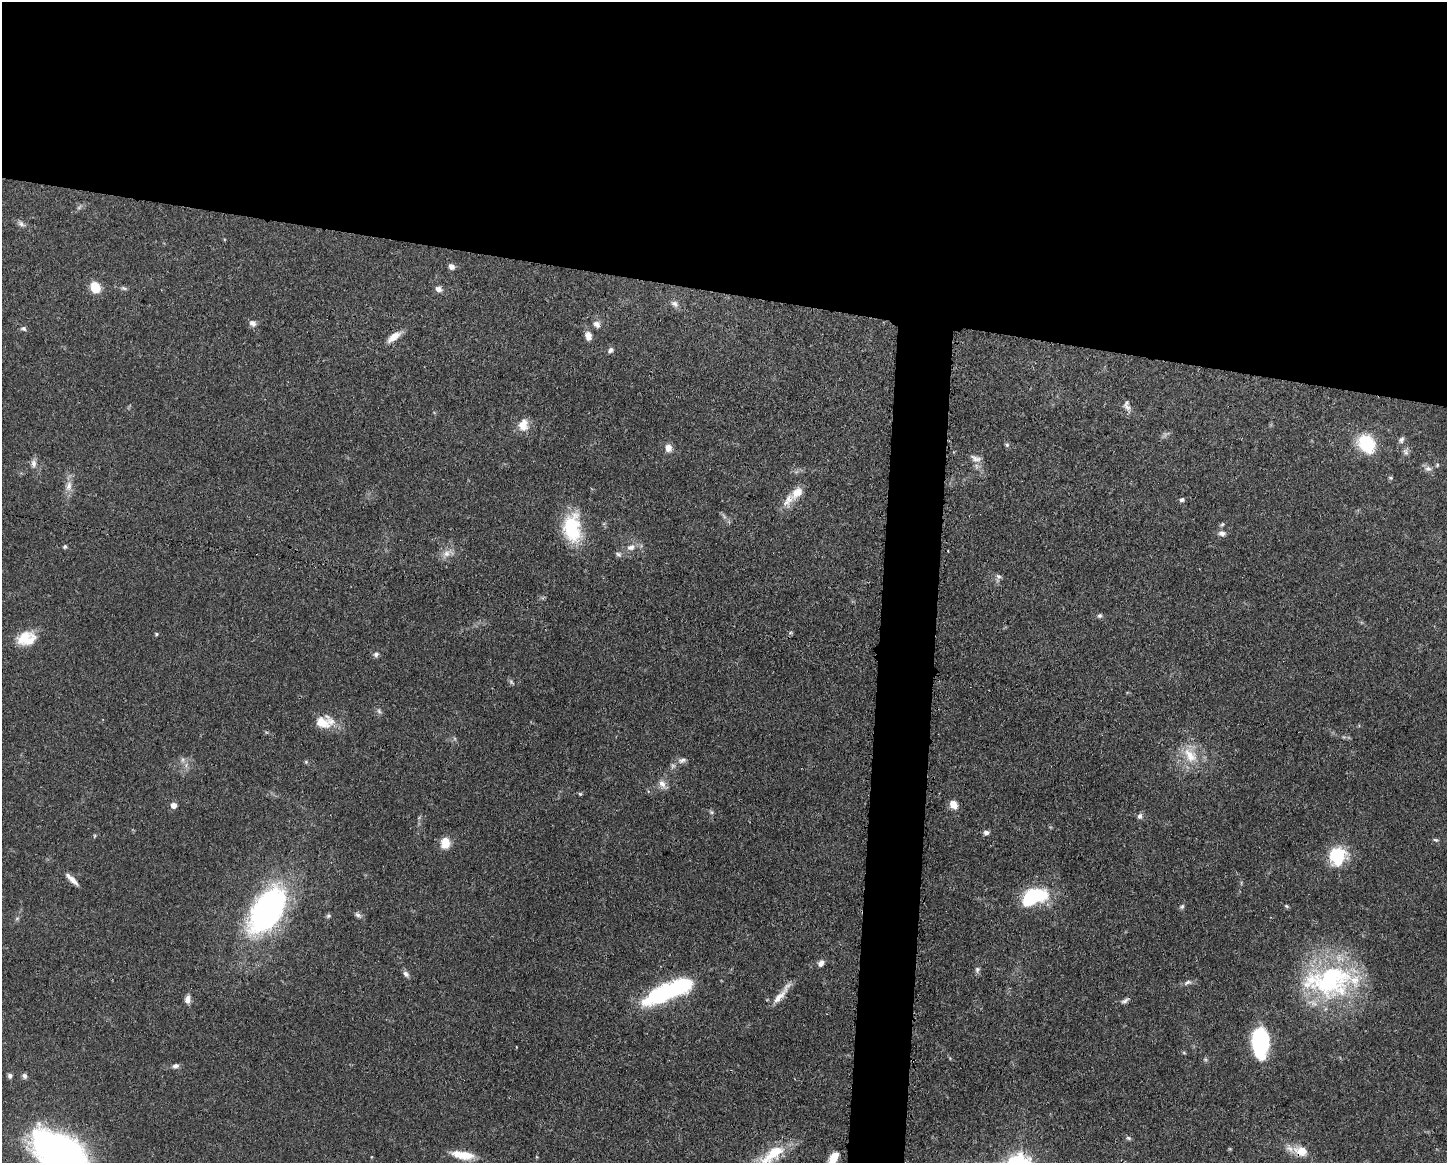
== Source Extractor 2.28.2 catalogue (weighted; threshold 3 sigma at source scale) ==
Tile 2 of 3 x 4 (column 2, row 1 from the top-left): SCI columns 1562-3006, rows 3486-4646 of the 4681 x 4647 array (HDU 1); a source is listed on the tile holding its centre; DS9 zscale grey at full resolution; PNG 1449 x 1165 px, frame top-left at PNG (2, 2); no overlay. Shown black and unused: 28% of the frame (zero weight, under 3 of 4 exposures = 1% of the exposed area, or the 3 px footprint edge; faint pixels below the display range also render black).
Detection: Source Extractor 2.28.2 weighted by HDU 2 'WHT'; one run over the whole footprint, this tile lists its part. Background 0.0544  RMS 0.0033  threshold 0.0148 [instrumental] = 3 sigma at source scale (4.5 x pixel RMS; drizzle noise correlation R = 1.50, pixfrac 1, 0.05/0.05 arcsec/px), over >= 5 px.
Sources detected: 92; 2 inside a brighter object's white glare — not listed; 4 inside a brighter listed object's ellipse — not listed separately; the other 86 listed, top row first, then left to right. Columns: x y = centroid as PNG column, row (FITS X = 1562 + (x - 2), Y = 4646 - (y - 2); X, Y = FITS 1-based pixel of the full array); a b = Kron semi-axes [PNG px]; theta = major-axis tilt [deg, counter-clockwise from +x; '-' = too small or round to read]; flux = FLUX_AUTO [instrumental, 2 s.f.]
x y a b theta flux
21 224 10 6 -33 1.2
451 267 7 6 - 1.5
95 288 12 9 -67 6.5
124 288 8 5 -19 0.67
438 289 9 7 -22 1.5
675 304 11 7 -37 1.5
253 323 9 7 -22 1.4
597 324 10 8 -40 1.6
23 329 8 6 -14 0.77
588 336 10 7 -82 2.7
394 337 19 8 37 3.4
610 350 8 6 52 0.98
1127 407 13 7 -32 1.8
523 425 15 11 84 4.5
1401 440 8 6 59 0.89
1367 444 25 19 -52 12
1007 445 6 5 - 0.55
668 448 8 7 - 2.5
1406 452 10 6 -64 0.97
976 458 16 7 -16 1.8
33 463 11 7 -84 1.6
1437 465 6 3 73 0.33
1428 469 10 7 -14 1.4
1390 478 6 5 - 0.48
69 486 16 8 78 2.8
797 493 19 11 48 4.4
1182 500 6 5 - 0.81
1222 524 6 5 - 0.54
572 528 37 22 -86 18
1222 533 9 7 -13 1.4
65 547 5 5 - 0.61
631 547 12 8 20 2.1
446 553 12 10 61 2.6
618 554 9 6 -30 0.88
998 576 8 6 -40 0.91
1100 616 7 6 - 0.73
790 633 6 3 19 0.48
156 634 5 4 - 0.38
24 638 26 14 38 7.1
376 654 7 6 - 0.95
511 682 9 4 -36 0.63
379 711 7 5 -47 0.76
322 723 22 18 7 6.3
1190 755 25 15 -53 8.3
183 760 7 4 89 0.79
682 760 13 7 16 1.7
306 762 6 4 -46 0.42
662 784 16 8 -50 2.1
580 794 5 5 - 0.43
953 804 9 7 -53 3.2
174 805 5 5 - 2.5
711 812 6 5 - 0.57
1140 816 8 7 - 0.99
986 833 7 6 - 1.1
95 836 5 3 - 0.36
1436 840 8 4 -25 0.53
445 842 11 9 89 5.9
1337 856 19 16 34 16
72 879 19 5 -43 2.5
1030 897 21 12 53 20
1286 906 6 5 - 0.44
1182 907 7 5 49 0.68
267 910 49 26 59 91
358 915 11 6 -37 1
328 916 7 5 4 0.6
17 918 6 4 19 0.48
821 963 9 6 47 1.5
977 970 9 6 82 0.9
406 974 10 6 -45 1.2
1330 981 72 39 3 57
1188 982 12 6 19 1.2
665 992 48 16 25 36
779 997 25 8 46 4.1
188 999 10 7 87 1.8
1125 1001 12 5 36 1
1260 1041 27 15 89 35
1184 1053 6 3 -19 0.37
175 1066 9 6 14 1.1
10 1076 6 5 - 0.9
24 1076 7 6 - 0.89
1128 1138 7 5 -18 0.68
60 1151 48 27 -24 140
1301 1151 20 14 -15 5.2
772 1154 40 16 36 12
462 1155 29 9 -9 6.5
833 1158 14 7 57 4.7
Overlapping masked pixels (flux is a lower limit): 1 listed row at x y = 1301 1151
Isophote crosses this tile's border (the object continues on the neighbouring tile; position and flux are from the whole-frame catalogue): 3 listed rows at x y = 60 1151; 772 1154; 833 1158